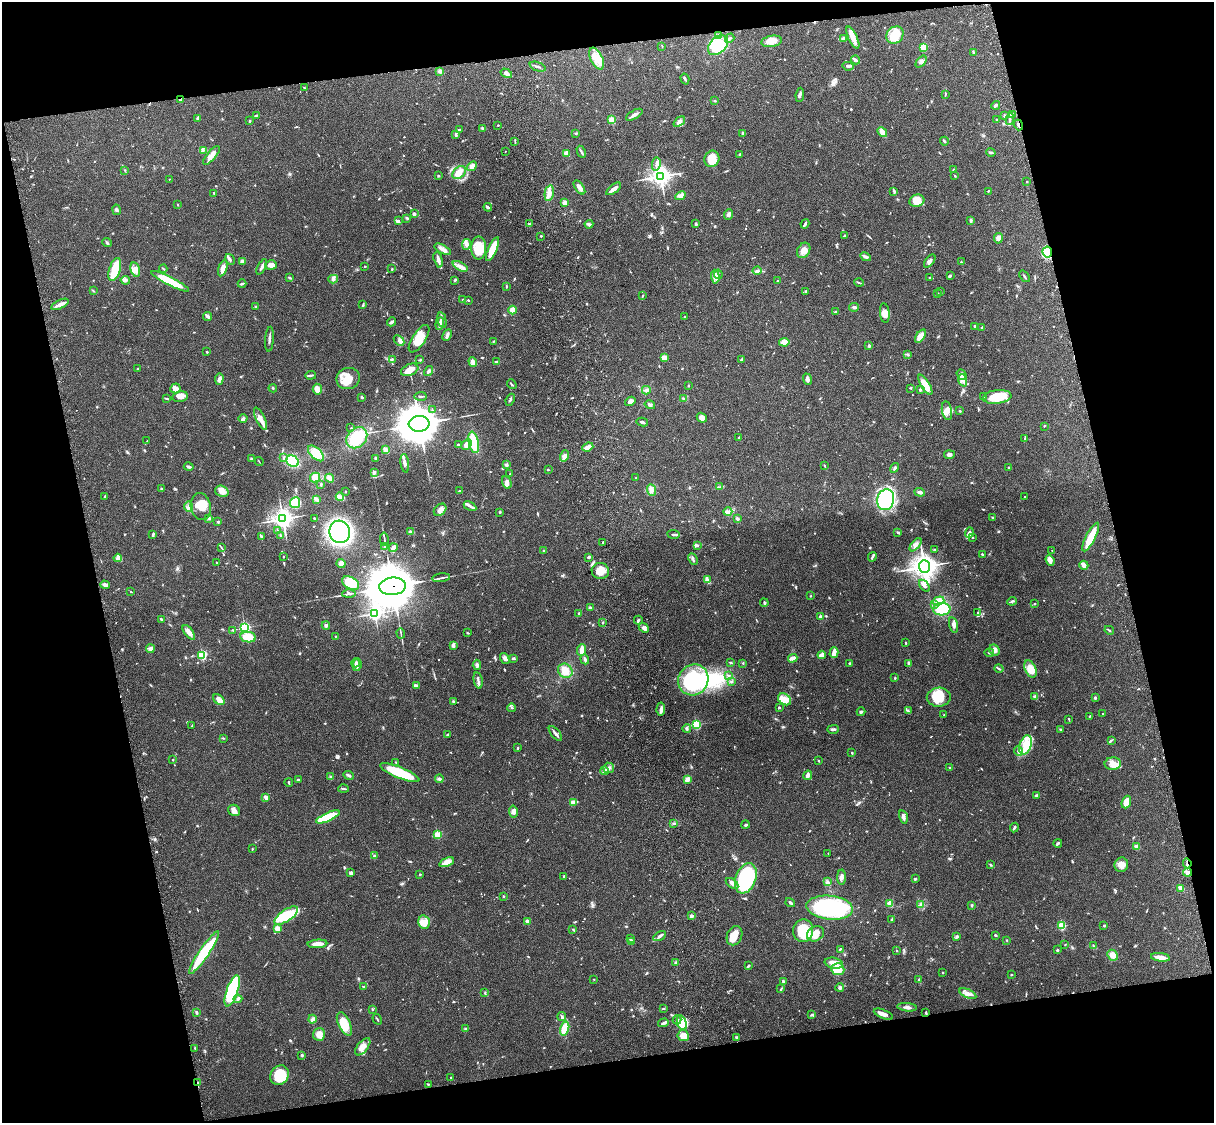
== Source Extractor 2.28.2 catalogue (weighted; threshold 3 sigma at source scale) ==
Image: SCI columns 119-4965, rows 164-4647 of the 5085 x 4924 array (HDU 1 of 3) = the unmasked area's bounding box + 8 px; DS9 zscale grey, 4 x 4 block average (1 PNG px = mean of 4 x 4 image px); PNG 1216 x 1125 px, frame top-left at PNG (2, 2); each listed source drawn as its Kron ellipse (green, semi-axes under 4 px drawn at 4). Shown black and unused: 25% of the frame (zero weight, under 3 of 4 exposures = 6% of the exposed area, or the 3 px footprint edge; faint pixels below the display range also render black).
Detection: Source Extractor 2.28.2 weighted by HDU 2 'WHT'. Background 0.104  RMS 0.0065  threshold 0.0294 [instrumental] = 3 sigma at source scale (4.5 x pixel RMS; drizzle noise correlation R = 1.50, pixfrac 1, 0.05/0.05 arcsec/px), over >= 5 px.
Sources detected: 936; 3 too faint to see at this stretch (4 x 4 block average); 6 inside a brighter object's white glare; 5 cosmic-ray / hot-pixel residue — neither listed nor drawn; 18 coinciding with a brighter row at this scale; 64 inside a brighter listed object's ellipse — not listed separately; of the other 840, all 500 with FLUX_AUTO >= 2.52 (the completeness limit of this list) listed and drawn (340 fainter detections not listed), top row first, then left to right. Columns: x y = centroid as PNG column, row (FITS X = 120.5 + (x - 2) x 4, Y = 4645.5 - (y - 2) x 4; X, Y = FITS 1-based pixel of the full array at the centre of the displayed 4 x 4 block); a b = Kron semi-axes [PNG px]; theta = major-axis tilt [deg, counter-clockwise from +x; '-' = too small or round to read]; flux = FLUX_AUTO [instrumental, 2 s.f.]
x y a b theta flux
895 35 9 8 - 91
718 36 3 2 - 8.9
853 37 12 4 -65 39
730 38 5 2 - 4.8
844 38 3 2 - 4.6
772 41 10 5 10 32
718 45 12 8 45 120
662 46 3 2 - 2.5
924 47 2 2 - 220
973 52 3 2 - 2.6
597 59 12 6 -64 41
855 60 4 2 - 14
921 61 7 4 48 11
848 66 6 3 -6 7.9
538 67 8 2 -21 9.5
440 71 3 3 - 8.3
506 73 6 4 -32 17
685 79 5 2 - 5.9
304 88 2 2 - 3.4
945 94 3 2 - 2.6
800 95 7 2 83 8.5
181 99 3 2 - 12
715 101 2 2 - 5.5
996 105 5 2 - 10
256 115 3 2 - 3.3
634 115 9 3 30 13
1012 115 4 3 - 8.8
1005 116 3 2 - 4
197 118 3 2 - 6.6
1010 119 6 2 80 7.4
612 120 2 2 - 180
996 120 3 2 - 2.7
250 121 2 2 - 3.8
679 122 7 3 38 13
498 125 2 2 - 3.6
1018 125 5 2 - 6.7
483 128 3 2 - 3.8
459 130 3 2 - 3.9
882 132 5 4 - 22
576 133 3 2 - 2.8
742 133 4 2 - 6.5
456 135 3 2 - 5.8
515 141 4 2 - 3.5
944 141 4 2 - 5.1
203 150 3 2 - 4.3
505 151 2 2 - 3.4
581 152 6 2 -61 7.7
991 152 5 2 - 6.4
567 153 4 3 - 16
740 154 3 2 - 5.8
211 155 11 4 50 32
712 159 8 7 - 67
656 164 7 3 80 10
472 166 5 3 - 20
125 170 2 2 - 2.8
954 170 3 2 - 6.5
459 173 8 5 44 44
438 176 2 2 - 18
660 176 4 4 - 2100
955 176 3 2 - 2.8
169 179 2 2 - 3.3
1027 182 2 2 - 2.9
579 187 8 3 -55 23
614 189 9 3 37 22
894 191 3 2 - 4.6
988 191 2 2 - 3.3
214 193 2 2 - 4
549 193 8 4 79 22
681 196 6 4 28 18
917 201 7 6 - 46
565 203 2 2 - 95
177 204 2 2 - 3.4
488 207 4 2 - 8.1
116 210 5 3 - 6.6
414 214 3 2 - 11
728 214 5 3 - 8.6
407 218 3 3 - 4.7
971 220 4 2 - 8.3
398 221 3 3 - 7.3
529 224 2 2 - 7.4
589 224 4 2 - 14
696 224 2 2 - 7.8
805 224 5 2 - 7.5
845 235 3 2 - 4
541 236 2 2 - 3
998 238 5 4 - 17
107 243 5 2 - 4.8
466 244 5 3 - 11
479 248 11 7 -90 88
443 249 9 3 -28 16
493 249 13 3 66 110
804 250 8 6 59 32
1047 252 5 4 - 180
866 257 5 3 - 10
230 259 6 2 -59 7.9
438 259 8 2 -76 24
242 261 3 2 - 12
930 261 7 3 51 13
961 262 3 2 - 3.1
271 265 6 5 - 19
365 266 2 2 - 2.9
460 266 8 3 -26 18
262 267 8 2 63 12
163 268 4 2 - 3.7
223 268 8 4 72 25
115 269 12 5 72 89
392 269 2 2 - 2.9
135 270 7 4 -75 21
757 270 4 2 - 5.8
718 274 4 2 - 5.8
950 276 3 3 - 5
1024 276 6 2 -53 5.4
715 277 7 2 -87 12
289 278 3 2 - 4.5
930 278 3 2 - 3.4
333 279 5 3 - 9.7
125 280 5 3 - 13
455 280 3 2 - 4.8
170 281 21 4 -27 130
778 281 3 2 - 3.1
859 283 5 2 - 4.3
242 284 4 2 - 7
506 286 4 2 - 3.3
93 291 4 2 - 3.3
806 291 2 2 - 3.9
941 292 3 2 - 2.8
938 294 2 2 - 5.9
643 296 3 2 - 3.3
463 300 3 3 - 5.1
468 300 2 2 - 3.4
60 304 9 3 27 16
363 305 4 2 - 4.8
255 307 2 2 - 2.6
854 307 5 3 - 7.4
513 310 4 3 - 35
836 312 4 2 - 4.8
885 313 10 4 -83 24
208 316 5 3 - 7.3
684 317 2 2 - 2.6
442 320 8 3 -76 15
391 322 5 2 - 13
440 324 6 3 85 11
975 326 3 2 - 7.7
982 328 3 2 - 6
447 335 6 3 62 9.7
920 336 7 4 54 41
269 339 12 2 86 11
419 339 16 6 56 68
399 340 6 4 -45 11
493 341 3 2 - 3.3
784 342 5 4 - 34
869 346 2 2 - 24
207 352 2 2 - 3.7
907 354 3 2 - 2.9
664 358 4 3 - 25
392 359 2 2 - 2.6
742 359 3 2 - 7.8
420 360 3 2 - 4.2
473 362 5 3 - 21
497 362 4 2 - 10
138 369 2 2 - 3
410 370 9 5 22 33
429 371 5 3 - 8.1
962 374 5 3 - 16
311 375 5 2 - 6.4
219 379 6 3 88 12
348 379 12 10 20 60
808 379 6 3 -70 13
963 380 6 3 -71 18
512 384 5 2 - 4
688 385 3 2 - 3
925 385 11 4 -58 55
175 388 5 5 - 23
273 388 4 2 - 3.9
911 388 3 2 - 3.6
317 389 5 4 - 23
646 390 4 3 - 11
920 390 2 2 - 17
180 396 8 5 10 25
420 396 6 2 2 4.3
362 397 3 2 - 5
983 397 2 2 - 2.7
997 397 14 6 7 110
166 398 4 2 - 4.4
683 399 3 2 - 3.6
510 400 6 2 68 6
630 401 5 4 - 17
650 405 5 3 - 6.9
432 410 3 2 - 3
947 411 9 5 -79 27
960 411 2 2 - 3.9
702 418 5 4 - 21
243 419 4 3 - 9
260 419 12 4 -64 30
642 422 6 2 -11 6.1
419 424 10 8 5 13000
1044 426 2 2 - 2.5
351 428 2 2 - 2.5
739 437 3 2 - 2.7
357 438 12 9 46 120
1025 438 2 2 - 4.5
147 441 3 2 - 2.6
474 442 11 5 -78 98
467 444 6 4 45 33
458 445 4 2 - 3.6
588 447 5 3 - 32
386 450 4 2 - 27
316 453 10 5 -43 75
949 455 5 3 - 12
564 456 6 4 75 14
284 457 4 2 - 4.7
375 458 2 2 - 6.7
251 459 3 2 - 3.7
292 461 6 5 - 130
259 462 4 2 - 2.5
405 463 9 2 -83 15
507 464 3 2 - 4.5
824 466 3 2 - 3.2
189 467 5 2 - 7.4
895 468 5 2 - 8.1
1009 468 2 2 - 3.5
548 470 2 2 - 3.3
374 472 3 3 - 8
510 474 3 2 - 3
315 478 5 4 - 30
330 478 4 3 - 26
636 478 2 2 - 3.1
507 482 6 4 -67 15
321 484 3 2 - 3.6
720 487 4 2 - 4.4
161 488 2 2 - 3.9
651 490 6 4 -69 18
222 491 7 5 -25 28
460 491 2 2 - 2.5
345 492 2 2 - 4.4
920 492 5 3 - 12
105 496 3 2 - 5.9
1024 496 2 2 - 5.6
340 497 4 2 - 8.3
316 499 4 3 - 11
886 500 10 8 75 380
295 503 5 5 - 110
201 506 14 10 -78 71
470 506 7 2 -28 9.4
189 507 5 4 - 14
440 510 7 5 44 19
500 512 2 2 - 4.2
728 512 4 2 - 7.8
314 518 2 2 - 5.3
993 518 3 2 - 5.9
209 519 4 2 - 6
283 519 4 3 - 2100
737 519 3 3 - 6.2
218 522 3 2 - 3.8
277 531 3 2 - 3.6
340 532 11 10 - 880
411 532 4 2 - 13
898 532 2 2 - 6.9
969 533 5 4 - 12
153 534 4 2 - 6
673 534 6 2 -7 6.6
261 536 3 2 - 8.9
281 536 3 2 - 8.8
973 537 2 2 - 2.8
1091 537 16 4 62 86
384 539 7 2 -81 5.9
603 542 2 2 - 3.3
697 545 4 2 - 4.9
915 545 8 4 50 15
221 547 3 2 - 2.8
384 547 2 2 - 2.8
393 548 4 2 - 22
934 549 3 2 - 2.9
543 551 3 2 - 3.8
1052 551 2 2 - 2.5
982 554 2 2 - 5.8
283 557 2 2 - 2.9
589 557 3 2 - 6.8
872 557 5 2 - 7.1
118 558 4 2 - 7
693 559 6 2 -64 5.4
1050 560 6 4 -70 19
216 563 3 2 - 3
341 563 4 4 - 13
1084 565 5 2 - 30
924 567 6 5 - 3200
600 571 9 8 - 48
441 578 9 2 8 9
707 580 3 3 - 7.7
351 583 9 6 -30 80
105 585 5 3 - 15
393 586 13 9 6 24000
924 586 7 3 -53 8.7
131 592 2 2 - 2.5
349 594 6 3 1 9.5
811 596 2 2 - 2.5
939 601 6 4 18 40
1012 601 5 2 - 5.6
764 603 4 2 - 5.3
1035 604 2 2 - 3.4
935 605 2 2 - 4.3
590 608 3 2 - 7.5
942 609 9 6 2 120
375 613 3 3 - 720
977 613 3 2 - 3.6
579 614 3 2 - 7.3
820 617 3 3 - 8.6
161 619 3 2 - 5.4
638 620 4 2 - 4.5
602 622 2 2 - 3.1
326 625 4 3 - 7
953 625 8 3 -76 13
245 628 2 2 - 520
644 628 5 3 - 20
233 630 3 2 - 3.6
1109 630 5 2 - 4.3
189 632 8 3 -51 27
401 633 5 2 - 4.2
467 633 3 2 - 3.6
335 636 2 2 - 2.9
248 637 8 5 -11 73
906 643 2 2 - 8.9
453 646 2 2 - 13
150 649 4 4 - 15
582 650 6 3 84 32
994 650 6 5 - 16
834 653 5 3 - 33
989 653 5 2 - 5.5
202 655 2 2 - 420
822 655 4 2 - 32
513 658 4 2 - 6.2
793 658 5 2 - 27
505 659 6 3 -57 12
585 659 5 3 - 8.9
730 662 4 2 - 3.4
355 663 4 2 - 5.7
743 663 2 2 - 2.6
849 663 3 2 - 2.9
909 664 3 2 - 12
357 665 6 2 80 8.8
477 665 5 3 - 9.4
999 669 5 2 - 4.6
1030 669 9 5 -65 63
565 671 8 6 -42 39
728 675 3 2 - 3.2
895 678 3 2 - 3.2
693 680 16 14 52 330
478 681 8 2 -79 9.6
731 682 3 2 - 4.2
417 685 4 2 - 4.6
939 697 12 9 3 91
1035 697 4 2 - 5.8
1095 698 3 2 - 5.1
785 699 7 5 -36 35
219 700 6 4 -40 17
453 701 4 2 - 3.3
779 707 2 2 - 4.6
512 708 4 2 - 3.9
661 709 7 3 86 13
908 711 3 2 - 5.1
861 712 4 3 - 6
1103 713 2 2 - 3.6
944 715 2 2 - 2.8
1090 716 3 2 - 2.7
1069 719 2 2 - 3.2
696 725 2 2 - 400
192 726 3 2 - 2.6
687 728 4 2 - 7.1
833 729 6 2 1 10
1061 730 3 2 - 6.7
448 734 3 3 - 4.5
555 734 9 2 -49 13
223 738 3 2 - 3.7
1111 740 3 2 - 4.2
1026 745 10 6 71 58
518 748 3 2 - 4.3
1018 751 5 3 - 7.7
852 753 2 2 - 8.9
173 760 2 2 - 2.8
818 761 3 2 - 2.7
396 763 3 2 - 3.8
1113 764 8 6 2 27
609 768 5 5 - 14
949 768 2 2 - 4.1
605 771 4 2 - 5.7
400 773 21 5 -22 190
348 775 5 2 - 8.1
808 775 5 3 - 12
330 777 2 2 - 4.1
298 779 2 2 - 3.7
439 779 4 2 - 6.5
687 779 4 3 - 23
289 782 4 2 - 3.7
343 789 5 2 - 5.2
1036 795 3 2 - 5.3
266 797 3 2 - 17
573 802 3 3 - 17
1126 802 6 4 69 50
234 810 6 5 - 22
513 811 6 4 -80 17
328 817 13 4 24 120
903 817 7 3 -75 15
674 823 3 2 - 3.9
745 825 4 2 - 4.7
1014 828 5 2 - 6.8
437 835 2 2 - 200
1058 843 4 2 - 6.1
1137 847 3 3 - 20
252 849 2 2 - 4
828 853 2 2 - 2.8
374 856 4 2 - 5.4
447 862 8 4 23 24
1187 863 5 2 - 5.7
990 865 3 2 - 3.8
1121 865 7 6 - 31
1188 872 4 3 - 9.3
351 873 3 3 - 12
420 874 2 2 - 3.7
564 876 2 2 - 3.4
842 877 8 3 89 12
746 878 16 10 69 360
915 879 3 2 - 4.9
827 881 4 2 - 4.3
732 883 7 3 -35 14
1181 888 3 3 - 24
503 896 3 2 - 3
790 903 5 2 - 6.9
890 904 2 2 - 120
921 904 3 2 - 4.3
972 905 3 2 - 5
830 908 23 11 -6 470
286 915 13 5 34 130
691 916 2 2 - 24
892 920 4 2 - 4.8
527 921 3 3 - 14
424 922 7 5 -76 25
1061 926 2 2 - 280
1104 926 2 2 - 4.2
277 929 3 3 - 20
573 929 2 2 - 2.8
803 931 11 10 - 150
815 934 9 7 29 42
995 935 3 2 - 4.2
660 936 7 3 30 10
734 936 10 7 66 34
957 937 3 2 - 5.7
630 938 3 2 - 6.9
1007 940 2 2 - 2.8
631 941 3 2 - 12
317 944 10 3 4 38
1065 945 2 2 - 2.6
1093 945 3 2 - 2.9
840 949 2 2 - 3.4
1057 950 2 2 - 17
897 951 2 2 - 3.2
204 953 25 5 56 190
1113 955 6 5 - 26
1160 957 9 3 -7 35
676 963 4 2 - 4.7
834 963 9 5 -12 32
749 965 4 2 - 4.5
838 969 6 6 - 95
943 972 2 2 - 6.8
1011 974 2 2 - 3.8
594 979 2 2 - 4.6
918 980 3 2 - 3.5
783 981 2 2 - 5.1
363 986 3 2 - 3.5
840 987 4 4 - 8.9
781 989 3 2 - 3.3
232 991 16 5 71 380
485 993 2 2 - 2.7
968 994 9 4 -25 22
238 999 4 2 - 7.8
907 1007 10 3 -6 13
664 1009 3 2 - 3
372 1010 2 2 - 3.6
196 1012 3 2 - 3.1
926 1013 2 2 - 3.1
883 1014 10 3 -22 18
812 1015 3 2 - 4.7
562 1016 4 3 - 6.2
313 1019 4 3 - 10
377 1019 5 2 - 3.7
677 1020 4 4 - 11
663 1023 5 2 - 8
682 1023 8 4 -68 24
344 1024 12 6 -65 73
465 1028 4 2 - 2.9
565 1029 7 3 75 100
319 1034 6 5 - 31
683 1036 6 5 - 43
736 1037 3 2 - 5.7
363 1047 10 5 51 33
195 1048 3 2 - 3
302 1055 2 2 - 6.1
279 1075 10 8 52 110
451 1077 2 2 - 5.6
198 1082 2 2 - 2.6
428 1084 2 2 - 3.9
Overlapping masked pixels (flux is a lower limit): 7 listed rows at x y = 181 99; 1018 125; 1047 252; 393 586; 1187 863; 1188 872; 198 1082
Diffuse or blended objects may show on this block-average render without a row.